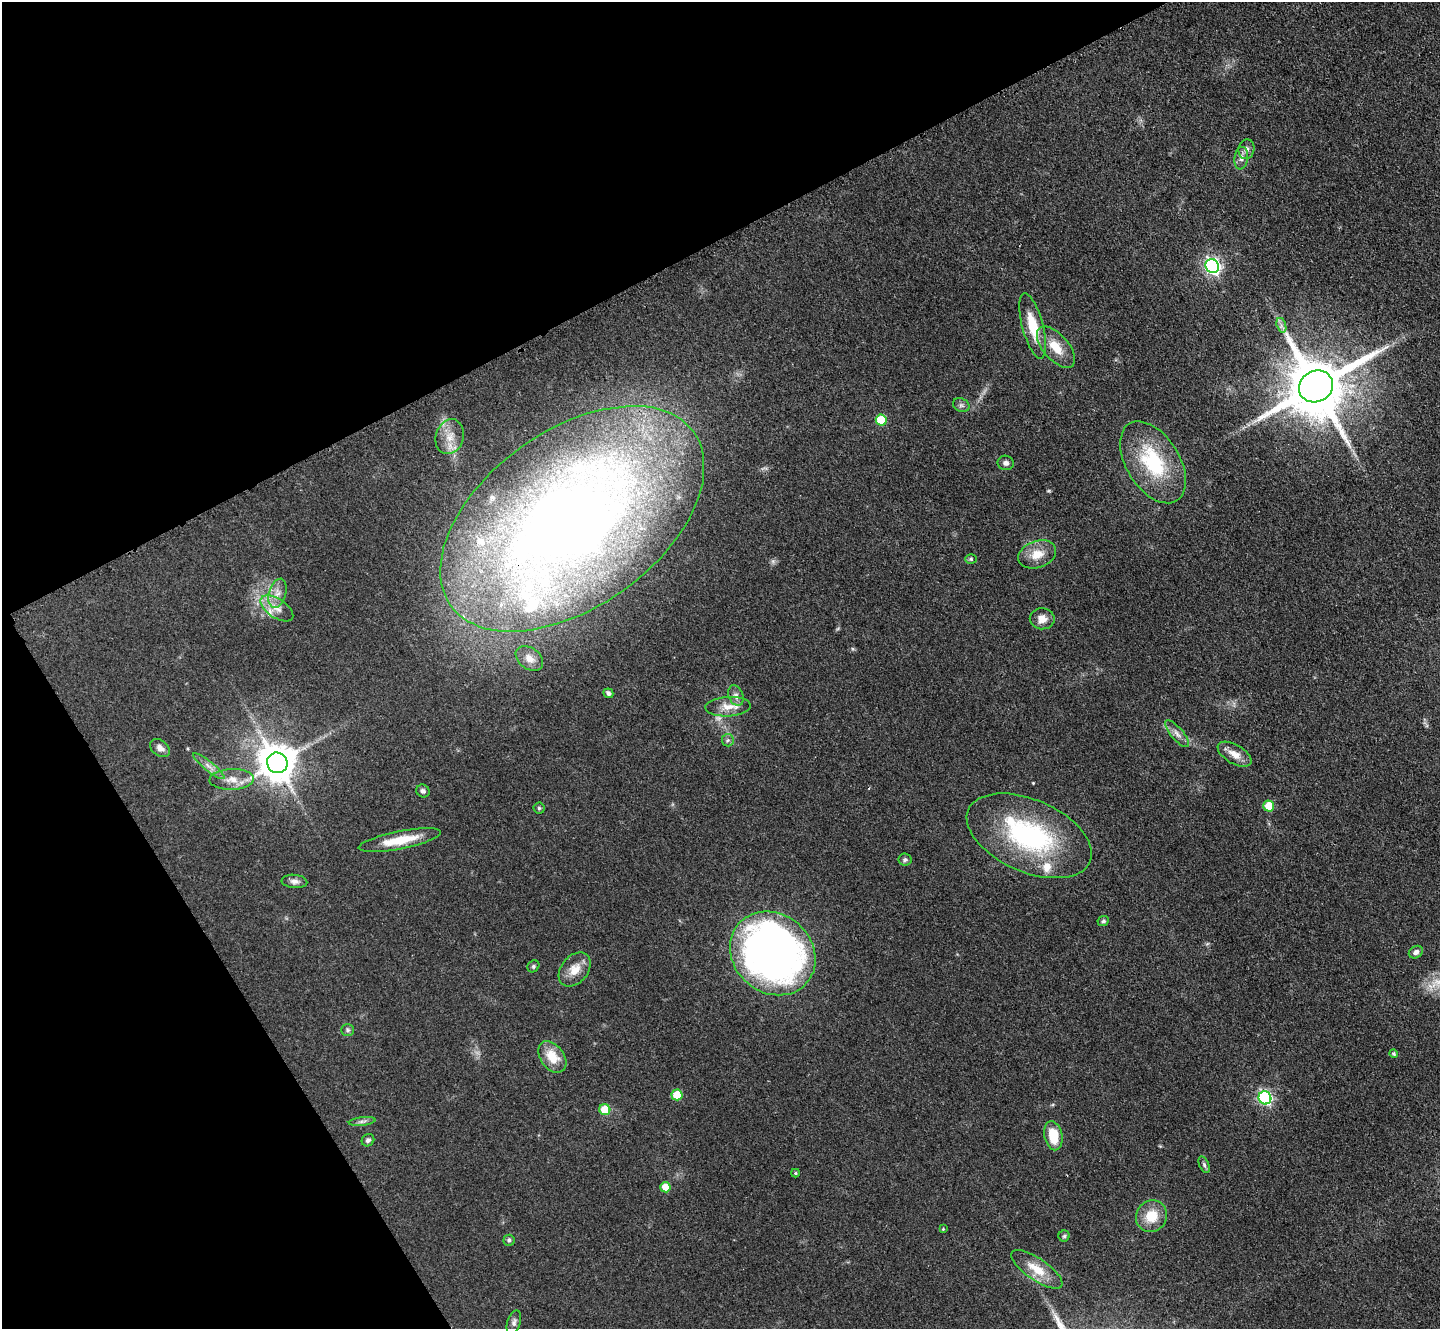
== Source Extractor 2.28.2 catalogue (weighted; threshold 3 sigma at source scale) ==
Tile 5 of 4 x 4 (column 1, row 2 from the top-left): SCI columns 30-1467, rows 3117-4443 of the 5954 x 5981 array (HDU 1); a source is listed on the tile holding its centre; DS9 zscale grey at full resolution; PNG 1442 x 1331 px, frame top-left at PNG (2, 2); each listed source drawn as its Kron ellipse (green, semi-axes under 4 px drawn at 4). Shown black and unused: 27% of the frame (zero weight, under 3 of 4 exposures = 3% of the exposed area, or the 3 px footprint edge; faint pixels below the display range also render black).
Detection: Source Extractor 2.28.2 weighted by HDU 2 'WHT'; one run over the whole footprint, this tile lists its part. Background 0.0721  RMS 0.0063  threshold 0.0282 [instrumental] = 3 sigma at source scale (4.5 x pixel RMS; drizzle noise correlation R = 1.50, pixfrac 1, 0.05/0.05 arcsec/px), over >= 5 px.
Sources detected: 67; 1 too faint to see at this stretch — neither listed nor drawn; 7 inside a brighter listed object's ellipse — not listed separately; the other 59 listed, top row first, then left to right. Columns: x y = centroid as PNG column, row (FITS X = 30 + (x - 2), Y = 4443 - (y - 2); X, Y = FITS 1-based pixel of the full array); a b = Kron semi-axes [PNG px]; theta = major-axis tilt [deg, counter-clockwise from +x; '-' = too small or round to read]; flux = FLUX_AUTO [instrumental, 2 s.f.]
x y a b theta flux
1246 149 10 8 76 2.9
1241 158 11 6 82 3
1212 266 7 6 - 180
1281 325 7 4 -73 1.9
1033 326 34 10 -75 19
1056 347 25 12 -49 13
1316 386 17 15 31 5500
961 405 8 6 -26 1.9
881 420 6 5 - 29
450 437 18 13 72 10
1153 462 45 26 -58 47
1006 463 8 7 - 2.3
572 519 149 88 36 780
1037 554 19 13 19 10
971 559 6 5 - 1.1
277 593 15 8 74 5.8
277 608 19 9 -34 7.1
1042 619 12 10 -1 5.2
529 658 15 10 -37 5.8
608 693 5 4 - 2
736 696 10 7 -68 3
728 707 23 9 3 8.2
1177 734 17 6 -49 3.9
728 740 6 6 - 1.4
160 748 11 7 -38 3.4
1235 754 19 9 -30 6.7
277 763 10 10 - 1700
209 766 20 4 -39 4.1
232 779 22 10 2 8.7
423 791 7 6 - 1.9
1269 806 5 5 - 16
539 808 5 5 - 1.1
1029 836 66 36 -24 97
400 840 42 9 11 18
905 860 6 6 - 1.3
294 881 13 6 -5 2.8
1103 921 6 5 - 1.3
1416 952 7 6 - 2.7
773 953 45 39 -41 410
533 966 6 5 - 1.2
575 970 19 13 51 9.3
348 1030 6 5 - 1.2
1394 1054 4 4 - 0.79
552 1057 17 11 -54 13
677 1095 5 5 - 19
1265 1098 6 6 - 110
605 1109 5 5 - 16
362 1121 13 4 6 2
1053 1136 15 9 -78 17
368 1140 6 6 - 1.7
1204 1165 9 4 -66 1.5
795 1173 4 4 - 0.75
665 1187 5 5 - 10
1151 1216 16 15 - 14
943 1229 4 3 - 0.5
1064 1236 5 5 - 1.1
509 1240 5 5 - 1.5
1037 1269 30 11 -34 14
514 1322 12 6 72 2.2
Overlapping masked pixels (flux is a lower limit): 1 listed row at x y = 572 519